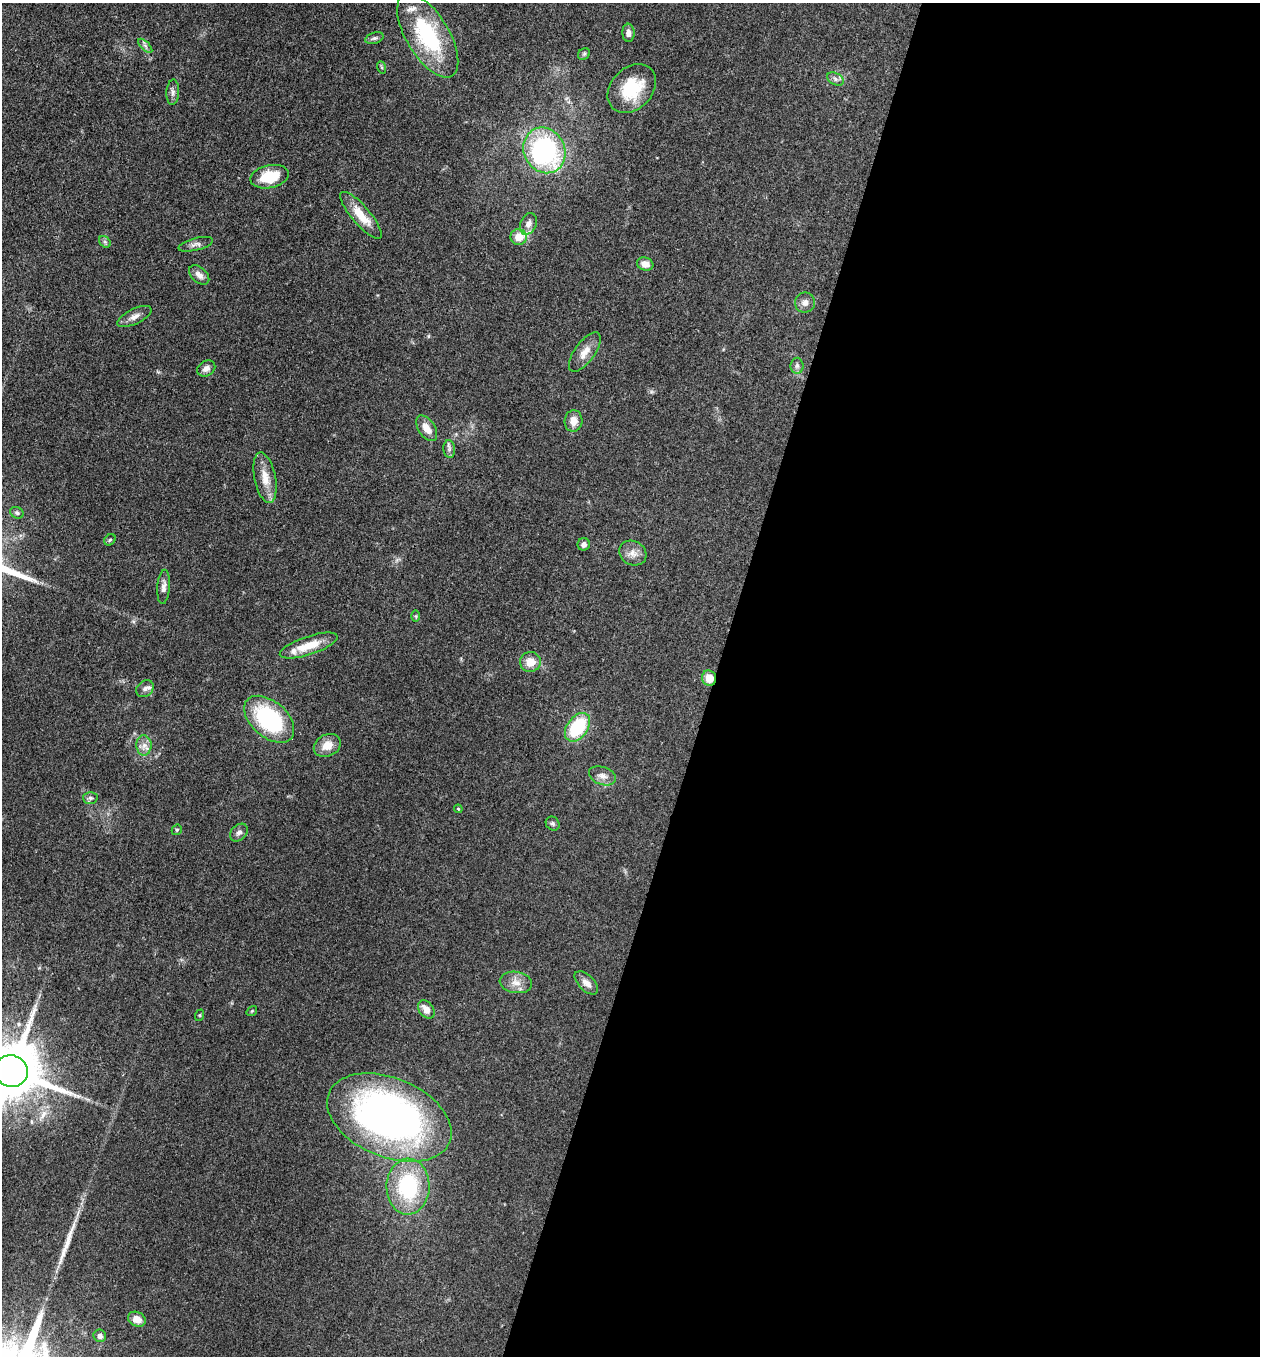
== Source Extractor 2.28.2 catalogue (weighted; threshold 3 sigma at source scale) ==
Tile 12 of 4 x 4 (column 4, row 3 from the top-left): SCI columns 3907-5164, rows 1356-2709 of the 5425 x 5418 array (HDU 1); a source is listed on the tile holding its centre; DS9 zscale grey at full resolution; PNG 1262 x 1358 px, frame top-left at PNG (2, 3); each listed source drawn as its Kron ellipse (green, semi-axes under 4 px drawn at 4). Shown black and unused: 43% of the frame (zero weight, under 3 of 4 exposures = <1% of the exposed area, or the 3 px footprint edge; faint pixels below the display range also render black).
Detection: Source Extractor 2.28.2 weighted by HDU 2 'WHT'; one run over the whole footprint, this tile lists its part. Background 0.0712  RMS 0.0054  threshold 0.0241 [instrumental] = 3 sigma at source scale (4.5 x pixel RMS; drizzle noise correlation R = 1.50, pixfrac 1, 0.05/0.05 arcsec/px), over >= 5 px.
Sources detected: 62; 1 long thin detection or spike segment (spike, bleed or trail) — neither listed nor drawn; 4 inside a brighter listed object's ellipse — not listed separately; the other 57 listed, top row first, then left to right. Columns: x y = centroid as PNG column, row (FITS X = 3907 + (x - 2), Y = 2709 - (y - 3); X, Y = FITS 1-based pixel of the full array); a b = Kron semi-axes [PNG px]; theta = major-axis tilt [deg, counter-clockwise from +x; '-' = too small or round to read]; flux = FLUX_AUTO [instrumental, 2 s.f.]
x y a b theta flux
628 33 9 6 -87 2.6
428 35 47 21 -59 50
374 38 9 5 17 1.4
145 46 9 3 -45 1.1
584 54 6 5 - 0.84
381 67 6 4 -70 0.71
835 79 9 6 -28 1.8
632 89 27 20 46 23
173 92 13 6 87 2.1
544 150 23 20 -63 92
270 177 19 11 13 17
361 215 30 9 -49 11
528 224 11 8 66 3.2
519 237 8 8 - 7.1
105 242 6 5 - 1.1
196 244 18 6 14 2.5
645 264 8 6 -18 4.3
199 275 12 7 -42 3.3
805 303 10 10 - 3.1
134 316 18 7 26 3.5
585 352 23 10 54 6.3
797 366 8 6 90 1.5
206 368 9 7 31 2.7
573 421 11 9 86 5.2
427 428 14 8 -56 5.3
449 449 9 6 -85 1.7
265 478 26 10 -78 8.7
17 513 7 5 -27 1
110 540 6 5 - 0.9
584 544 6 6 - 2
633 553 14 12 -27 4.5
164 587 17 6 86 2.8
416 616 6 4 -90 0.67
309 646 30 9 18 11
530 662 10 10 - 7.1
709 678 8 7 - 6.7
145 689 9 7 40 1.9
269 719 29 18 -41 60
577 727 16 10 53 31
144 745 10 7 -88 3.3
327 745 14 11 26 6.8
602 776 14 9 -19 3.6
90 798 7 6 - 1.4
458 809 4 3 - 0.54
553 824 7 6 - 1.2
177 830 5 4 - 0.77
239 833 10 7 45 2
516 982 16 10 -8 5.3
586 983 14 7 -44 3.8
426 1009 10 7 -53 4.7
252 1011 6 4 35 0.58
200 1015 6 4 72 0.56
11 1071 17 15 -18 3900
389 1118 65 39 -23 260
408 1187 28 21 88 47
137 1319 9 7 -26 5.7
100 1336 6 6 - 2
Overlapping masked pixels (flux is a lower limit): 2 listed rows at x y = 709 678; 11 1071
Isophote crosses this tile's border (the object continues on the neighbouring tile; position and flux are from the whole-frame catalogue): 2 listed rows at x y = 428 35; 11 1071